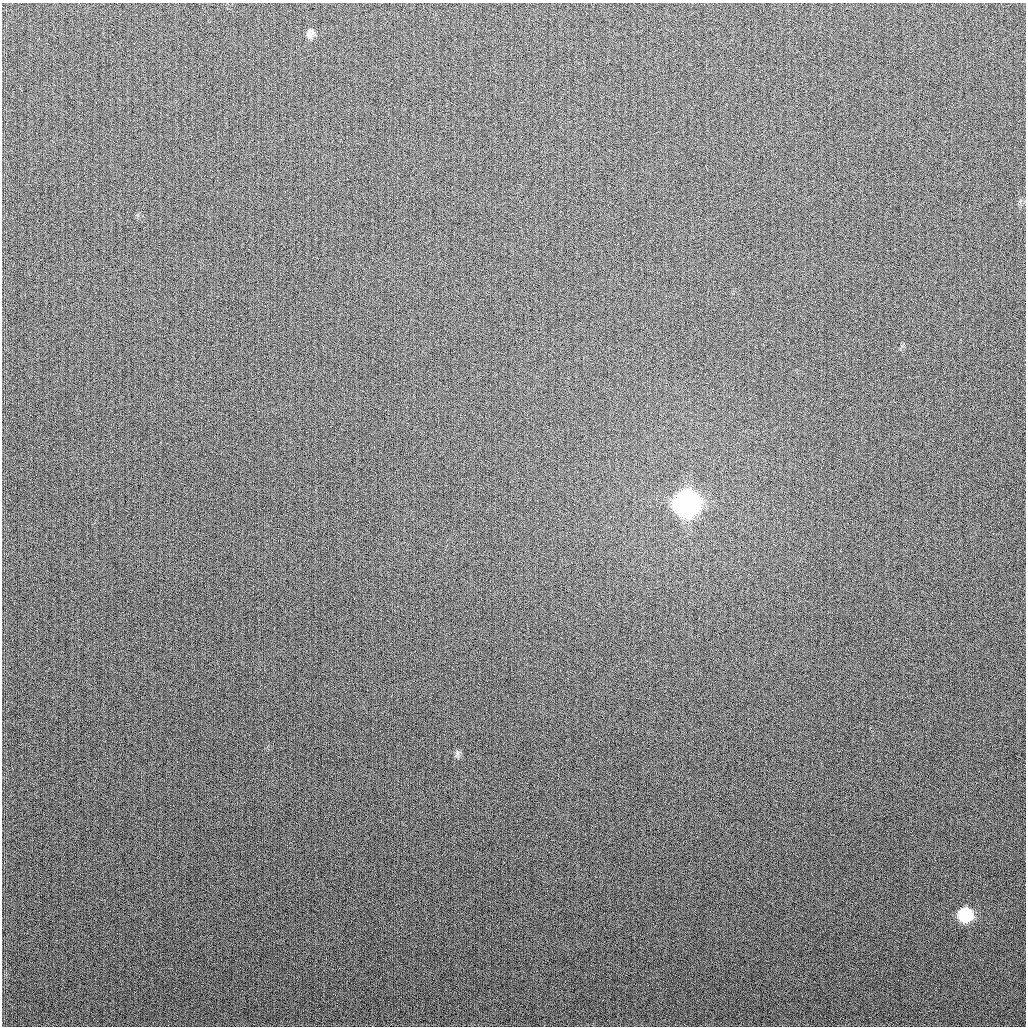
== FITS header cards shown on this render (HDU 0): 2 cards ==
NAXIS1  =                 1024
NAXIS2  =                 1024

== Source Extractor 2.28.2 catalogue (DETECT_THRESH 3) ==
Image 1024 x 1024 px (HDU 0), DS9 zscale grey, 1 PNG px = 1 image px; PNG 1028 x 1028 px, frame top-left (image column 1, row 1024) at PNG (2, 3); no overlay
Background 266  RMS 10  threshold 31.1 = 3 sigma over >= 5 px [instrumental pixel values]
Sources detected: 4; all 4 listed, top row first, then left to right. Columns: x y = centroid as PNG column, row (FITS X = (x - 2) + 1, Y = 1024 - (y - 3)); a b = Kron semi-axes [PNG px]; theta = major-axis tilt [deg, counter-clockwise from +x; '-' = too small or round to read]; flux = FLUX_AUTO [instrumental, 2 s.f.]
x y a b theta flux
310 33 11 8 88 4.2e+03
687 503 12 11 - 1.0e+06
457 753 8 6 -84 1.9e+03
965 915 9 9 - 7.9e+04